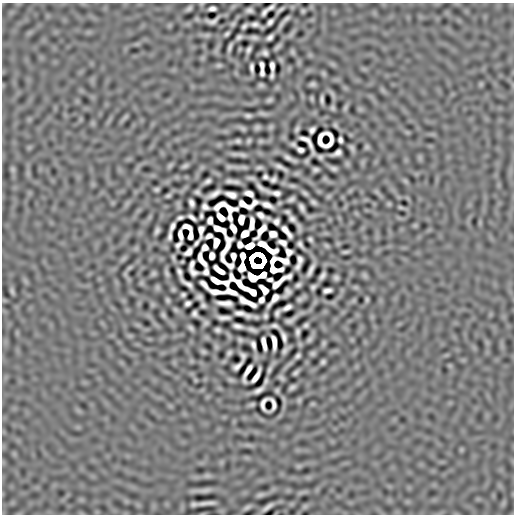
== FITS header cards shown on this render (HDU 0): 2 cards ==
NAXIS1  =                  512
NAXIS2  =                  512

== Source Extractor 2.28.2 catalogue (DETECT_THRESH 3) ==
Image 512 x 512 px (HDU 0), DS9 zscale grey, 1 PNG px = 1 image px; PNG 516 x 516 px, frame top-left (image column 1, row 512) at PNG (2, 3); no overlay
Background -4.51e-06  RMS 2.8e-04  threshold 8.49e-04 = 3 sigma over >= 5 px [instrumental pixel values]
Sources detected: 259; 16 with non-positive FLUX_AUTO (blend fragments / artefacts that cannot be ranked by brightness) are not listed; the other 243 listed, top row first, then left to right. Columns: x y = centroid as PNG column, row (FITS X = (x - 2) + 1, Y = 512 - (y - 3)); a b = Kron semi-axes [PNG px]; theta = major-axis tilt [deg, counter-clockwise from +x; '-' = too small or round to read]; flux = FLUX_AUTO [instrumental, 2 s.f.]
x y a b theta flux
271 7 8 4 36 0.058
189 8 6 4 36 0.048
212 8 7 4 7 0.071
249 10 6 4 7 0.063
280 10 8 3 41 0.046
303 11 5 4 - 0.03
264 12 8 4 56 0.062
212 21 12 5 19 0.041
284 21 15 3 49 0.082
270 22 7 4 48 0.065
233 24 6 4 45 0.038
255 24 7 4 -4 0.067
244 26 6 4 43 0.049
227 34 5 3 - 0.04
239 37 6 4 27 0.054
270 37 7 4 40 0.068
254 38 6 4 -5 0.055
230 47 8 3 68 0.055
278 47 7 3 44 0.047
249 50 6 4 60 0.057
292 52 5 4 - 0.035
265 53 6 5 - 0.062
219 65 8 5 9 0.035
262 65 7 4 -78 0.057
272 66 8 4 -86 0.077
252 68 9 3 -86 0.064
262 73 7 4 90 0.056
323 74 6 5 - 0.032
272 75 6 3 76 0.046
313 84 5 4 - 0.048
481 84 7 4 72 0.026
261 85 4 3 - 0.038
332 94 11 4 -60 0.043
312 99 6 4 -84 0.028
269 100 5 4 - 0.043
322 100 8 3 -88 0.058
333 108 4 3 - 0.034
345 108 9 5 70 0.04
263 113 8 3 -15 0.05
248 115 6 4 -5 0.051
125 117 8 5 45 0.034
335 125 5 3 - 0.031
257 127 5 4 - 0.044
271 127 8 5 41 0.031
242 128 6 3 -26 0.045
297 129 6 3 63 0.045
312 130 7 5 51 0.061
340 140 6 4 -81 0.055
238 141 5 4 - 0.045
249 141 4 3 - 0.035
261 141 7 5 15 0.033
293 144 5 4 - 0.041
367 147 5 5 - 0.038
352 148 6 3 -57 0.049
300 150 7 4 -18 0.06
337 153 10 5 25 0.062
242 155 9 3 -11 0.06
320 157 5 4 - 0.045
290 158 12 4 -26 0.089
420 158 7 4 -72 0.035
307 161 4 3 - 0.033
170 165 8 5 44 0.037
185 166 6 3 22 0.043
231 167 19 4 -2 0.068
281 167 13 4 -27 0.093
259 168 6 3 10 0.042
333 168 6 4 -11 0.056
13 169 7 6 - 0.031
315 170 6 4 8 0.053
265 177 6 4 -33 0.04
251 178 6 3 -7 0.044
273 179 6 5 - 0.056
207 181 7 4 31 0.062
229 181 7 3 0 0.063
405 181 7 5 -45 0.03
292 186 9 5 -6 0.042
261 188 14 4 -35 0.066
156 189 5 4 - 0.039
197 192 5 4 - 0.045
377 192 7 4 -71 0.033
276 193 11 4 -8 0.064
305 193 6 3 -37 0.043
214 194 14 4 28 0.12
249 194 8 5 -20 0.093
231 195 10 5 -16 0.11
168 196 5 3 - 0.035
329 196 8 4 31 0.026
291 199 7 4 23 0.057
313 202 6 4 -35 0.05
191 203 7 4 -72 0.072
389 204 5 5 - 0.023
219 205 12 5 28 0.094
267 205 11 4 -24 0.12
205 207 7 5 -36 0.06
401 207 7 3 -18 0.031
302 208 8 4 -66 0.072
287 212 5 3 - 0.039
261 215 8 5 -36 0.076
201 216 5 3 - 0.036
192 217 9 3 -37 0.064
221 217 9 5 -50 0.11
230 217 7 4 -80 0.07
180 218 6 3 17 0.049
241 219 8 5 82 0.14
292 219 7 5 -46 0.073
210 220 6 5 - 0.079
276 221 6 5 - 0.056
252 224 12 4 85 0.095
415 225 6 5 - 0.024
172 226 8 4 65 0.073
187 227 9 4 -22 0.02
233 228 8 4 -63 0.12
219 229 13 5 -26 0.0063
157 230 7 4 67 0.06
201 231 11 5 88 0.059
261 231 15 5 54 0.14
286 231 14 4 -51 0.12
245 234 7 5 39 0.18
273 234 7 6 - 0.12
180 235 10 4 -84 0.089
170 236 8 3 85 0.06
190 236 7 4 83 0.093
209 236 6 4 20 0.069
310 239 5 4 - 0.04
216 242 8 5 78 0.16
196 243 7 3 51 0.047
283 243 8 5 -28 0.071
300 244 7 4 -55 0.055
178 245 8 4 44 0.052
240 245 6 5 - 0.075
250 246 7 5 22 0.23
326 246 5 3 - 0.031
205 247 6 5 - 0.044
188 252 9 5 43 0.074
289 252 7 6 - 0.0049
345 252 7 2 8 0.038
212 256 6 5 - 0.11
233 256 7 4 -88 0.067
243 256 7 4 -88 0.12
173 258 6 2 -79 0.034
123 259 10 5 45 0.036
300 259 9 5 -87 0.038
201 260 14 5 -60 0.0043
272 261 7 4 64 0.052
192 264 8 4 70 0.038
230 265 8 5 -24 0.023
298 266 6 4 60 0.06
242 267 8 5 74 0.057
129 268 10 4 44 0.041
219 270 11 4 -36 0.11
311 270 13 4 64 0.1
179 272 8 4 -71 0.064
193 272 8 5 -31 0.059
206 272 6 5 - 0.037
153 273 5 4 - 0.039
167 273 8 4 -70 0.051
263 275 7 5 31 0.064
365 275 8 6 -46 0.036
322 276 8 4 56 0.07
253 277 9 6 -27 0.11
336 278 5 4 - 0.05
270 280 5 4 - 0.037
216 281 10 4 -29 0.15
280 282 23 5 35 0.075
187 283 15 4 -35 0.084
204 284 11 4 -49 0.065
240 285 15 5 -41 0.15
298 285 5 4 - 0.047
157 287 8 6 90 0.031
313 287 5 4 - 0.046
173 289 6 6 - 0.026
264 290 9 5 -50 0.081
327 290 8 4 12 0.072
12 291 8 3 -73 0.047
216 292 12 4 -6 0.12
253 292 8 5 -39 0.079
287 292 9 5 61 0.066
183 295 5 4 - 0.04
199 297 6 4 -17 0.057
274 299 15 5 51 0.03
300 299 7 3 32 0.049
367 299 5 3 - 0.031
168 300 4 3 - 0.034
261 300 6 4 58 0.065
354 300 7 4 71 0.026
247 302 20 5 -28 0.072
188 303 6 5 - 0.056
225 303 15 5 -6 0.1
152 304 7 4 -72 0.032
203 305 5 4 - 0.045
287 307 9 4 28 0.081
175 310 8 5 -41 0.032
277 313 7 4 63 0.049
194 314 6 5 - 0.058
242 314 17 4 -16 0.12
163 315 6 4 -67 0.04
265 316 5 4 - 0.045
224 318 12 4 -1 0.084
290 320 11 4 28 0.064
206 323 5 4 - 0.043
306 325 5 4 - 0.042
238 326 9 4 -11 0.079
275 326 7 4 -15 0.052
191 328 6 3 -39 0.047
218 330 5 4 - 0.053
252 330 8 3 -18 0.062
297 332 6 4 86 0.056
284 336 10 4 -73 0.084
310 339 7 4 57 0.048
240 340 4 4 - 0.037
274 342 13 4 -83 0.095
264 343 12 4 -79 0.14
324 343 7 4 65 0.036
253 345 8 4 -74 0.067
285 350 8 3 50 0.06
203 352 4 3 - 0.036
229 353 5 4 - 0.045
312 353 5 4 - 0.039
243 356 8 4 -79 0.049
298 356 6 4 45 0.051
323 362 5 4 - 0.045
237 366 10 4 38 0.067
269 369 7 3 66 0.047
247 372 18 4 66 0.086
296 373 6 3 42 0.045
256 376 14 4 59 0.11
281 378 6 3 -37 0.044
195 380 6 4 -89 0.018
231 380 8 5 -10 0.033
266 381 7 3 70 0.043
292 387 6 4 29 0.052
259 390 11 4 30 0.09
277 390 4 3 - 0.032
299 400 7 5 89 0.029
252 404 5 3 - 0.034
299 466 7 6 - 0.029
207 476 9 6 6 0.041
202 490 28 5 3 0.12
260 495 7 4 15 0.052
207 503 18 3 5 0.13
305 506 7 5 44 0.035
247 507 9 4 27 0.053
267 507 12 3 36 0.09
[16 non-positive-flux detections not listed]